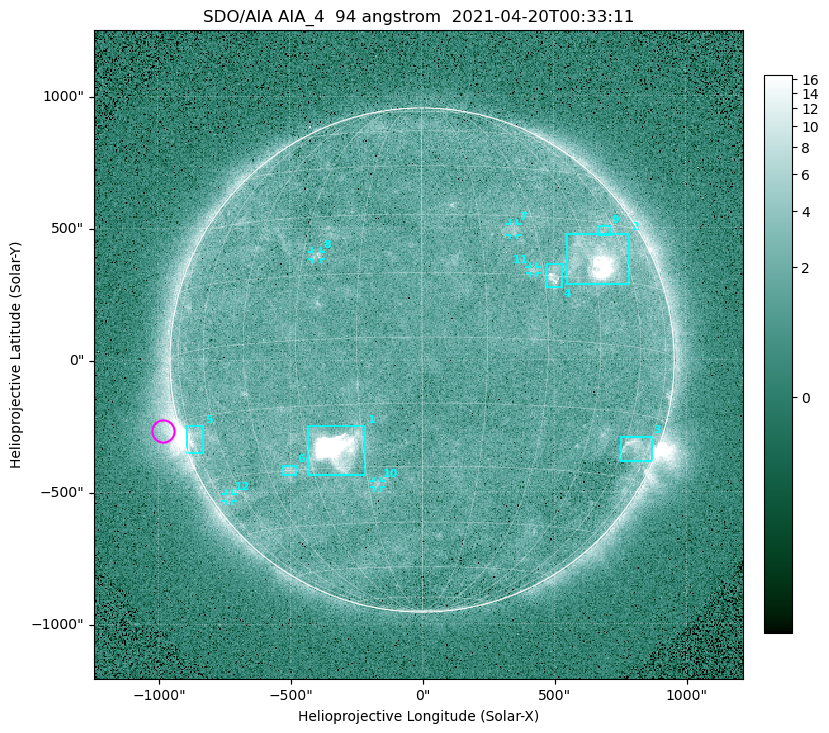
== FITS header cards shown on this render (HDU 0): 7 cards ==
TELESCOP= 'SDO/AIA '
INSTRUME= 'AIA_4   '
WAVELNTH=                   94
WAVEUNIT= 'angstrom'
DATE-OBS= '2021-04-20T00:33:11.12'
CTYPE1  = 'HPLN-TAN'
CTYPE2  = 'HPLT-TAN'

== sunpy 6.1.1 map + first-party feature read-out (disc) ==
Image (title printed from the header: SDO/AIA AIA_4  94 angstrom  2021-04-20T00:33:11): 512 x 512 px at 4.8 arcsec/px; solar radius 955 arcsec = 199 px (full disc in frame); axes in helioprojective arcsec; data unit not stated in the header (colour bar unlabelled)
Orientation: roll -0.138 deg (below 1 deg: not rotated)
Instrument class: DISC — disc imager (sunpy class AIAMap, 94 A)
Bright regions (active regions / flare kernels): reference = the median radial profile (limb darkening/brightening removed); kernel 5 px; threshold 5 sigma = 2.39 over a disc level ~1.7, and >= 1.15x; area >= 9 px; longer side >= 5 px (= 24 arcsec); searched inside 0.97 R_sun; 12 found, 12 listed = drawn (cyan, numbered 1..; 5 of them under ~33 arcsec drawn as corner ticks so the feature stays visible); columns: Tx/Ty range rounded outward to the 10 arcsec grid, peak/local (2 s.f.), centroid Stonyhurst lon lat
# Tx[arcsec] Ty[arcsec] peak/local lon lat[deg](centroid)
1 -430..-210 -440..-250 407 -22 -25
2 550..790 280..480 29 +48 +20
3 750..870 -390..-290 4.6 +67 -22
4 470..530 270..360 5.6 +33 +15
5 -900..-830 -350..-250 7.5 -73 -19
6 -530..-480 -440..-400 3.1 -37 -30
7 330..370 470..520 3 +24 +26
8 -420..-380 380..410 3.2 -26 +20
9 670..720 470..510 2.6 +54 +28
10 -180..-160 -480..-450 3 -12 -34
11 410..440 330..360 2.9 +27 +16
12 -750..-720 -540..-500 2.3 -69 -35
Off-limb structures (1.02-1.3 R_sun): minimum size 50 px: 7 found; the strongest spans PA ~90..115 deg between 1.02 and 1.21 R_sun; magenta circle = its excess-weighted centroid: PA ~105 deg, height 1.06 R_sun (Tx ~-980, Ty ~-270 arcsec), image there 4.6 x the reference